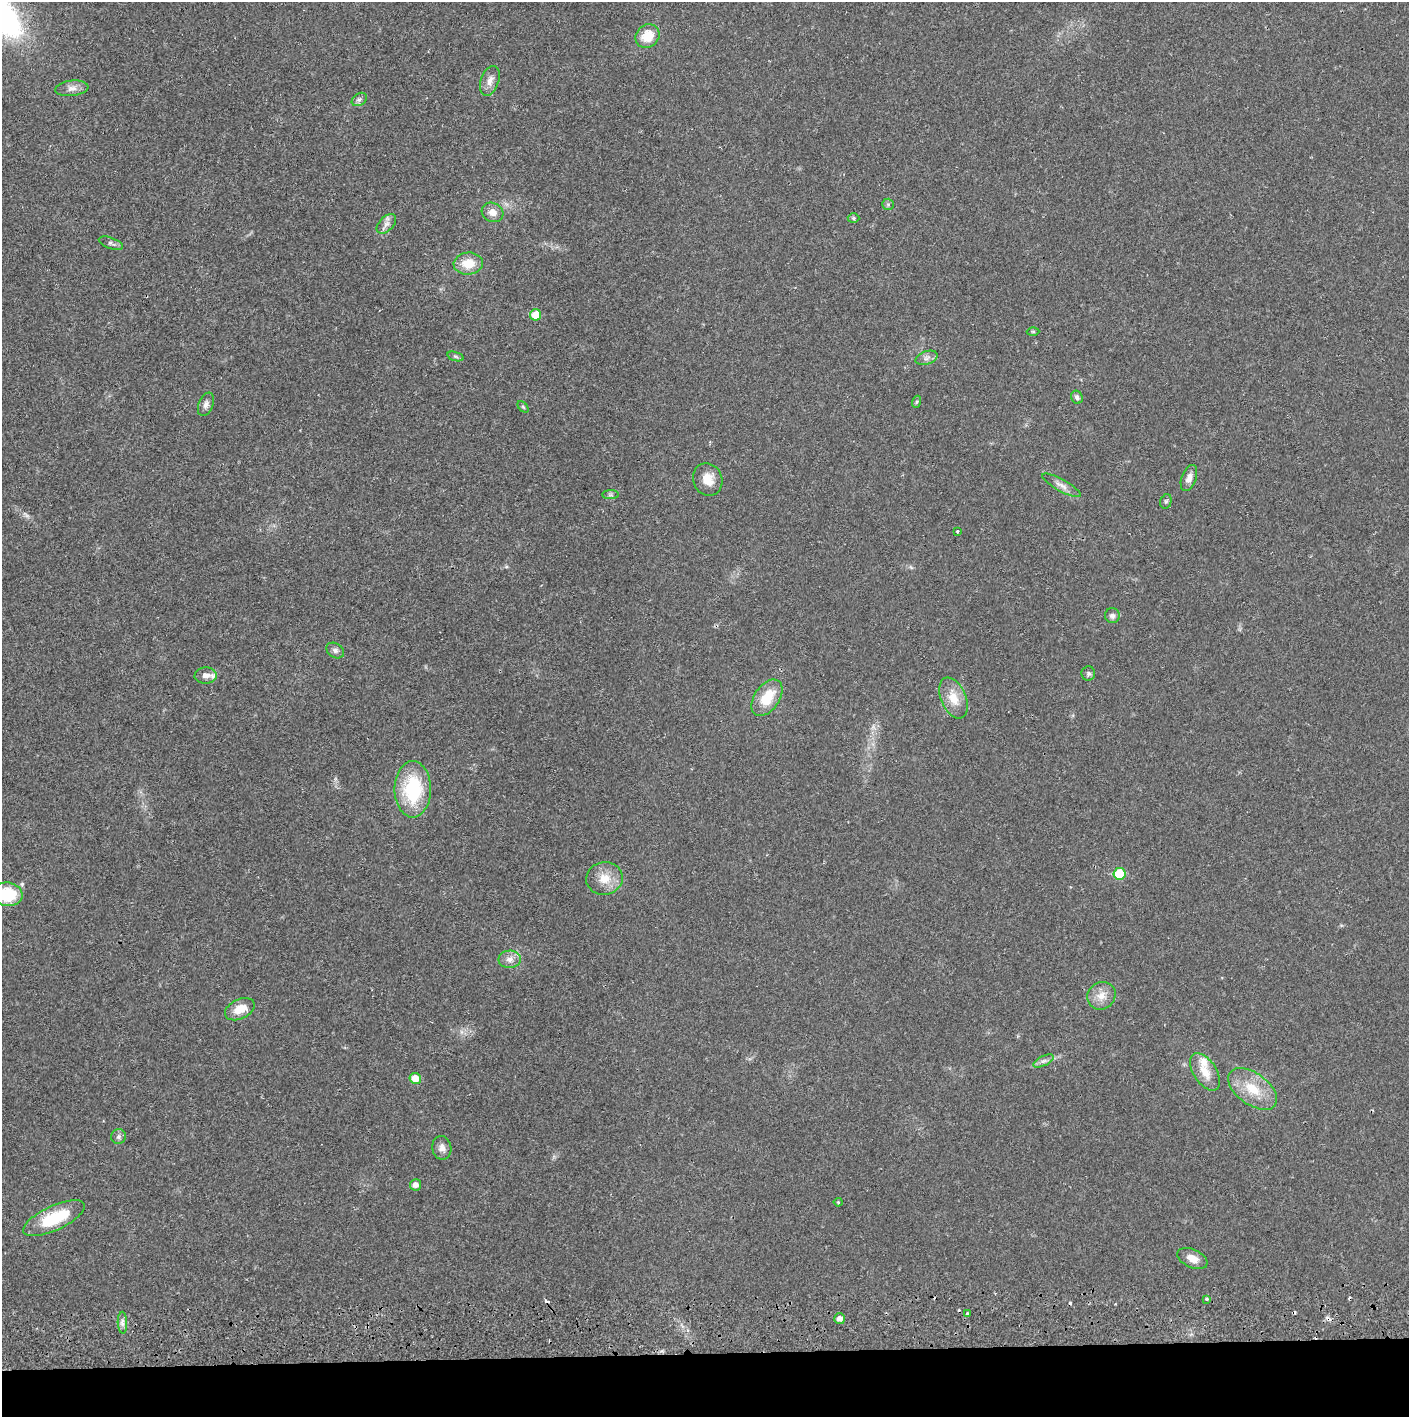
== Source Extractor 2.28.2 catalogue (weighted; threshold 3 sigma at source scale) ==
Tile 8 of 3 x 3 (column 2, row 3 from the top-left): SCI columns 1410-2816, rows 56-1470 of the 4229 x 4357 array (HDU 1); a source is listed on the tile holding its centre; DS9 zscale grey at full resolution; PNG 1411 x 1419 px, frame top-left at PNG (2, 2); each listed source drawn as its Kron ellipse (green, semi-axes under 4 px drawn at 4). Shown black and unused: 4% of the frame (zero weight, under 2 of 3 exposures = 3% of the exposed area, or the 3 px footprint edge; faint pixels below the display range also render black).
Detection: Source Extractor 2.28.2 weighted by HDU 2 'WHT'; one run over the whole footprint, this tile lists its part. Background 0.0213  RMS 0.0035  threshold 0.0156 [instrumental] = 3 sigma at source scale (4.5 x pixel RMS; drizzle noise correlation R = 1.50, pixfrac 1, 0.05/0.05 arcsec/px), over >= 5 px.
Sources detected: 59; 1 too faint to see at this stretch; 6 cosmic-ray / hot-pixel residue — neither listed nor drawn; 1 inside a brighter listed object's ellipse — not listed separately; the other 51 listed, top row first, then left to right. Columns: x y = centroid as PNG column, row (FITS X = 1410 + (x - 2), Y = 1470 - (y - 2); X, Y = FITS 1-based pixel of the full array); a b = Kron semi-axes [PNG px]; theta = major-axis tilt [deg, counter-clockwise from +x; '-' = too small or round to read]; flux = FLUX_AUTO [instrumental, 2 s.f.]
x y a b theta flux
647 36 12 11 - 7.2
490 81 16 9 70 2.7
72 88 16 8 6 2.3
359 99 8 6 33 1
888 204 6 5 - 0.58
492 212 11 9 -26 2.7
853 218 6 5 - 0.53
386 224 12 7 46 1.8
111 243 13 5 -20 1
468 263 14 11 5 6.5
535 315 6 5 - 6
1033 332 6 4 -1 0.43
455 356 8 3 -19 0.62
927 358 11 6 19 1.5
1077 397 7 5 -61 0.97
916 402 6 4 71 0.48
206 404 12 7 68 1.5
523 407 6 4 -45 0.46
1189 478 14 7 70 2.2
708 479 16 14 -68 5.2
1061 485 21 6 -29 2.4
610 495 8 4 0 0.77
1166 501 7 5 73 0.67
957 531 3 3 - 0.49
1112 616 7 7 - 1.2
335 650 9 7 -32 1.2
1088 673 7 7 - 0.84
206 676 11 8 4 2.5
767 698 20 12 55 9.9
953 698 22 12 -67 6.1
413 789 28 18 -90 24
1120 874 6 6 - 14
604 878 18 16 9 5.9
8 894 14 12 -9 14
510 959 11 8 1 2.3
1101 996 15 13 34 4
240 1009 16 9 26 5.4
1043 1061 11 5 26 1.3
1205 1072 21 11 -57 5.6
415 1078 6 5 - 4.5
1253 1089 28 15 -36 10
119 1137 7 7 - 1
442 1148 12 9 -80 2.2
416 1185 5 5 - 1.8
838 1202 4 4 - 0.33
54 1218 34 12 25 16
1192 1259 16 9 -24 3.4
1207 1299 3 3 - 0.54
968 1314 4 3 - 1.5
840 1319 5 5 - 1.7
122 1323 11 4 -88 1.3
Isophote crosses this tile's border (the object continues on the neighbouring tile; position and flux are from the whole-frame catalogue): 1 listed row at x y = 8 894